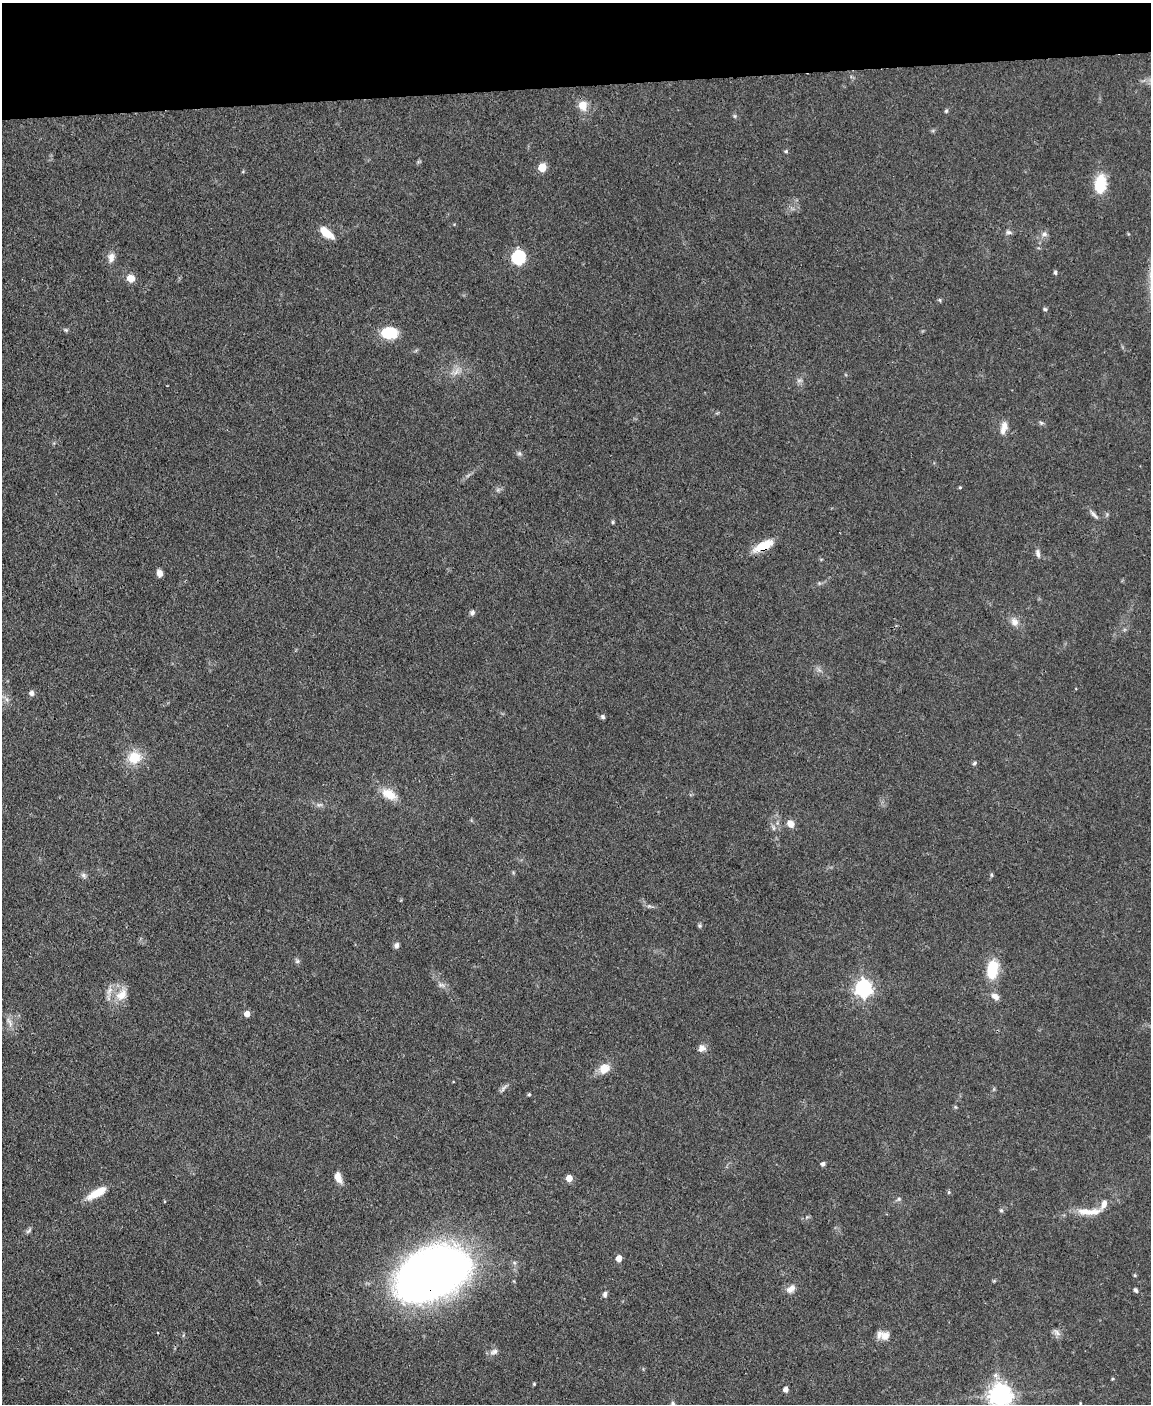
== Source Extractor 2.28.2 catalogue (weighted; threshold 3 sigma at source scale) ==
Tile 3 of 4 x 3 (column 3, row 1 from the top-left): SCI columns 2300-3448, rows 3042-4443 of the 4599 x 4572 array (HDU 1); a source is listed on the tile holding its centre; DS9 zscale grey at full resolution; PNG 1153 x 1406 px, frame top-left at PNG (2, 3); no overlay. Shown black and unused: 6% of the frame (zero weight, under 3 of 4 exposures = <1% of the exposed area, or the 3 px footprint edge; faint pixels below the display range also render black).
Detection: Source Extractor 2.28.2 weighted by HDU 2 'WHT'; one run over the whole footprint, this tile lists its part. Background 0.142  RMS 0.0052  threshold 0.0234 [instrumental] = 3 sigma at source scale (4.5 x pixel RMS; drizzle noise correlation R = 1.50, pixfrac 1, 0.05/0.05 arcsec/px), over >= 5 px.
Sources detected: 83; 1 too faint to see at this stretch — not listed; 3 inside a brighter listed object's ellipse — not listed separately; the other 79 listed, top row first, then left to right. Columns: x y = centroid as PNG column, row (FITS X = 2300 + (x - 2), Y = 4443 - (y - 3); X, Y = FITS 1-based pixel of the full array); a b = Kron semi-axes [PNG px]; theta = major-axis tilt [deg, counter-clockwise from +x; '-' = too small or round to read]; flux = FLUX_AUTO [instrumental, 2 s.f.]
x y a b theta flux
583 105 9 8 - 7.5
946 111 5 5 - 0.77
735 116 6 4 -89 0.77
786 151 4 4 - 0.88
542 167 5 5 - 17
1100 184 21 12 84 16
1009 232 9 5 -16 1.3
326 233 18 8 -40 7.8
1044 234 7 7 - 1.9
111 257 13 9 86 3.3
518 257 6 6 - 86
1055 272 4 4 - 1.2
130 278 7 6 - 6.3
939 300 5 5 - 0.7
1045 309 5 4 - 0.85
66 330 6 4 -44 0.79
389 333 16 11 -1 19
456 372 12 5 45 2.7
1041 423 6 5 - 1
1004 428 17 8 77 4.6
519 453 6 5 - 1.1
960 487 4 3 - 0.54
1094 514 16 5 -48 2
613 522 5 4 - 0.71
763 546 28 10 26 10
1038 554 12 6 -78 2
159 573 8 6 -75 2.6
472 612 7 6 - 1.5
1014 622 11 9 -68 3.7
31 693 7 6 - 1.7
603 717 5 4 - 1.4
134 757 10 9 - 16
974 763 5 4 - 1.1
389 794 20 12 -30 9
319 805 10 4 1 1.5
791 824 9 7 -44 4.1
773 828 8 4 -82 1.2
84 875 9 6 -41 1.6
991 875 6 4 73 0.72
700 925 6 5 - 0.85
396 945 8 6 73 1.6
297 961 6 6 - 1.1
992 969 19 11 81 20
441 985 10 6 -10 1.8
863 988 7 6 - 190
122 995 21 14 57 8.6
995 996 11 7 -31 3.1
247 1014 5 5 - 4.4
9 1022 17 5 -63 2.8
702 1048 10 9 - 2.8
604 1068 14 11 33 6.8
503 1088 15 3 51 1.4
529 1094 4 4 - 0.65
823 1164 4 4 - 1.6
338 1177 10 6 -68 5.8
569 1178 5 5 - 6.5
949 1192 5 4 - 0.69
97 1193 25 9 29 9.8
898 1199 7 5 22 1.1
1104 1204 14 7 67 3.7
1001 1210 6 5 - 0.85
1085 1211 25 9 -4 7.5
29 1230 11 4 49 1.3
619 1258 5 4 - 5.4
433 1273 65 41 24 430
1135 1275 4 3 - 0.72
791 1289 12 8 43 3.7
1136 1290 5 4 - 1.4
605 1294 9 6 89 1.5
1057 1332 13 6 -43 2.1
885 1336 13 11 49 4.2
494 1352 12 7 21 2.3
996 1376 11 7 -48 2.9
1112 1379 4 3 - 0.63
534 1384 4 3 - 0.6
786 1390 5 4 - 2.7
1000 1395 8 8 - 390
1080 1403 3 3 - 0.38
672 1404 8 6 70 1.3
Overlapping masked pixels (flux is a lower limit): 2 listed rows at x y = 763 546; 433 1273
Isophote crosses this tile's border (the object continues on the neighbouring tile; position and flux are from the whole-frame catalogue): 2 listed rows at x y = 1000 1395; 672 1404